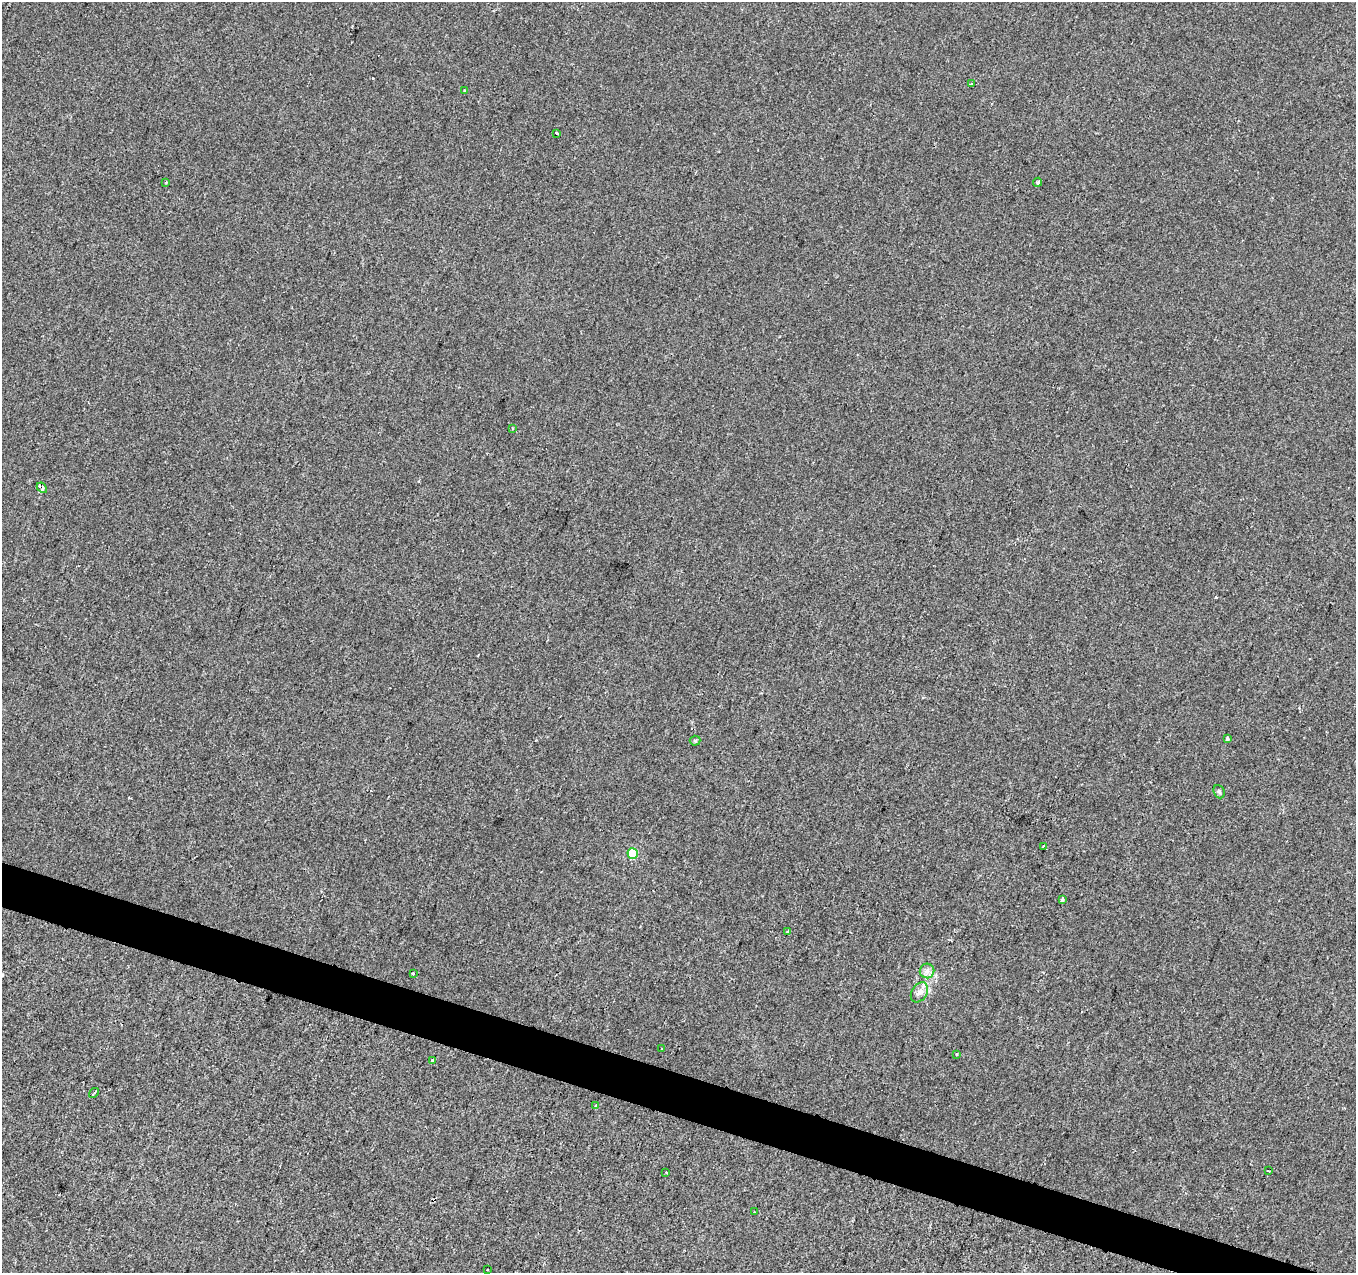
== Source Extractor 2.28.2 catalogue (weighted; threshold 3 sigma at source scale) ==
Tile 6 of 4 x 4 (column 2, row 2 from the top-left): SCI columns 1362-2715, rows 2819-4089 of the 5422 x 5573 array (HDU 1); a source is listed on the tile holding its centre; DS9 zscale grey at full resolution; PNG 1358 x 1275 px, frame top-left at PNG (2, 2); each listed source drawn as its Kron ellipse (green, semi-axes under 4 px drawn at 4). Shown black and unused: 3% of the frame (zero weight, under 2 of 3 exposures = <1% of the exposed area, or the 3 px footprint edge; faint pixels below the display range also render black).
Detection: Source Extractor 2.28.2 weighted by HDU 2 'WHT'; one run over the whole footprint, this tile lists its part. Background -5.66e-04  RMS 0.0041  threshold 0.0187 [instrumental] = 3 sigma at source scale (4.5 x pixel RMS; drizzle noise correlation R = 1.50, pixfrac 1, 0.0396/0.0396 arcsec/px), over >= 5 px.
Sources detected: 28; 2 cosmic-ray / hot-pixel residue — neither listed nor drawn; the other 26 listed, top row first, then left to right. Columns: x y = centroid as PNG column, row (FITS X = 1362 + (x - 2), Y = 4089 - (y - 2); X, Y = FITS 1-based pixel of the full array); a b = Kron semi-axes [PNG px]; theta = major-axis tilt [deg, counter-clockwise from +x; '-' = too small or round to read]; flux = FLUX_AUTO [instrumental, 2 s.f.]
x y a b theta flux
971 84 3 3 - 0.43
465 90 3 3 - 2.1
557 133 4 3 - 1.8
166 182 3 2 - 0.34
1038 182 4 3 - 1.4
512 428 3 2 - 0.44
42 488 6 4 -43 2.6
1228 739 3 3 - 9.3
695 741 5 5 - 0.57
1219 792 7 5 -68 0.81
1043 846 3 2 - 0.46
633 853 5 5 - 18
1062 899 3 3 - 2.3
788 932 4 3 - 0.69
927 971 7 7 - 1.7
413 973 3 2 - 0.59
919 992 11 7 57 2.3
661 1049 2 2 - 0.3
956 1054 3 3 - 0.63
432 1061 3 3 - 1.1
94 1093 5 3 - 0.47
596 1105 4 3 - 0.62
1268 1171 3 2 - 0.45
666 1172 3 2 - 0.41
754 1212 3 2 - 0.32
487 1270 2 2 - 0.28
Overlapping masked pixels (flux is a lower limit): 1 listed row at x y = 42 488